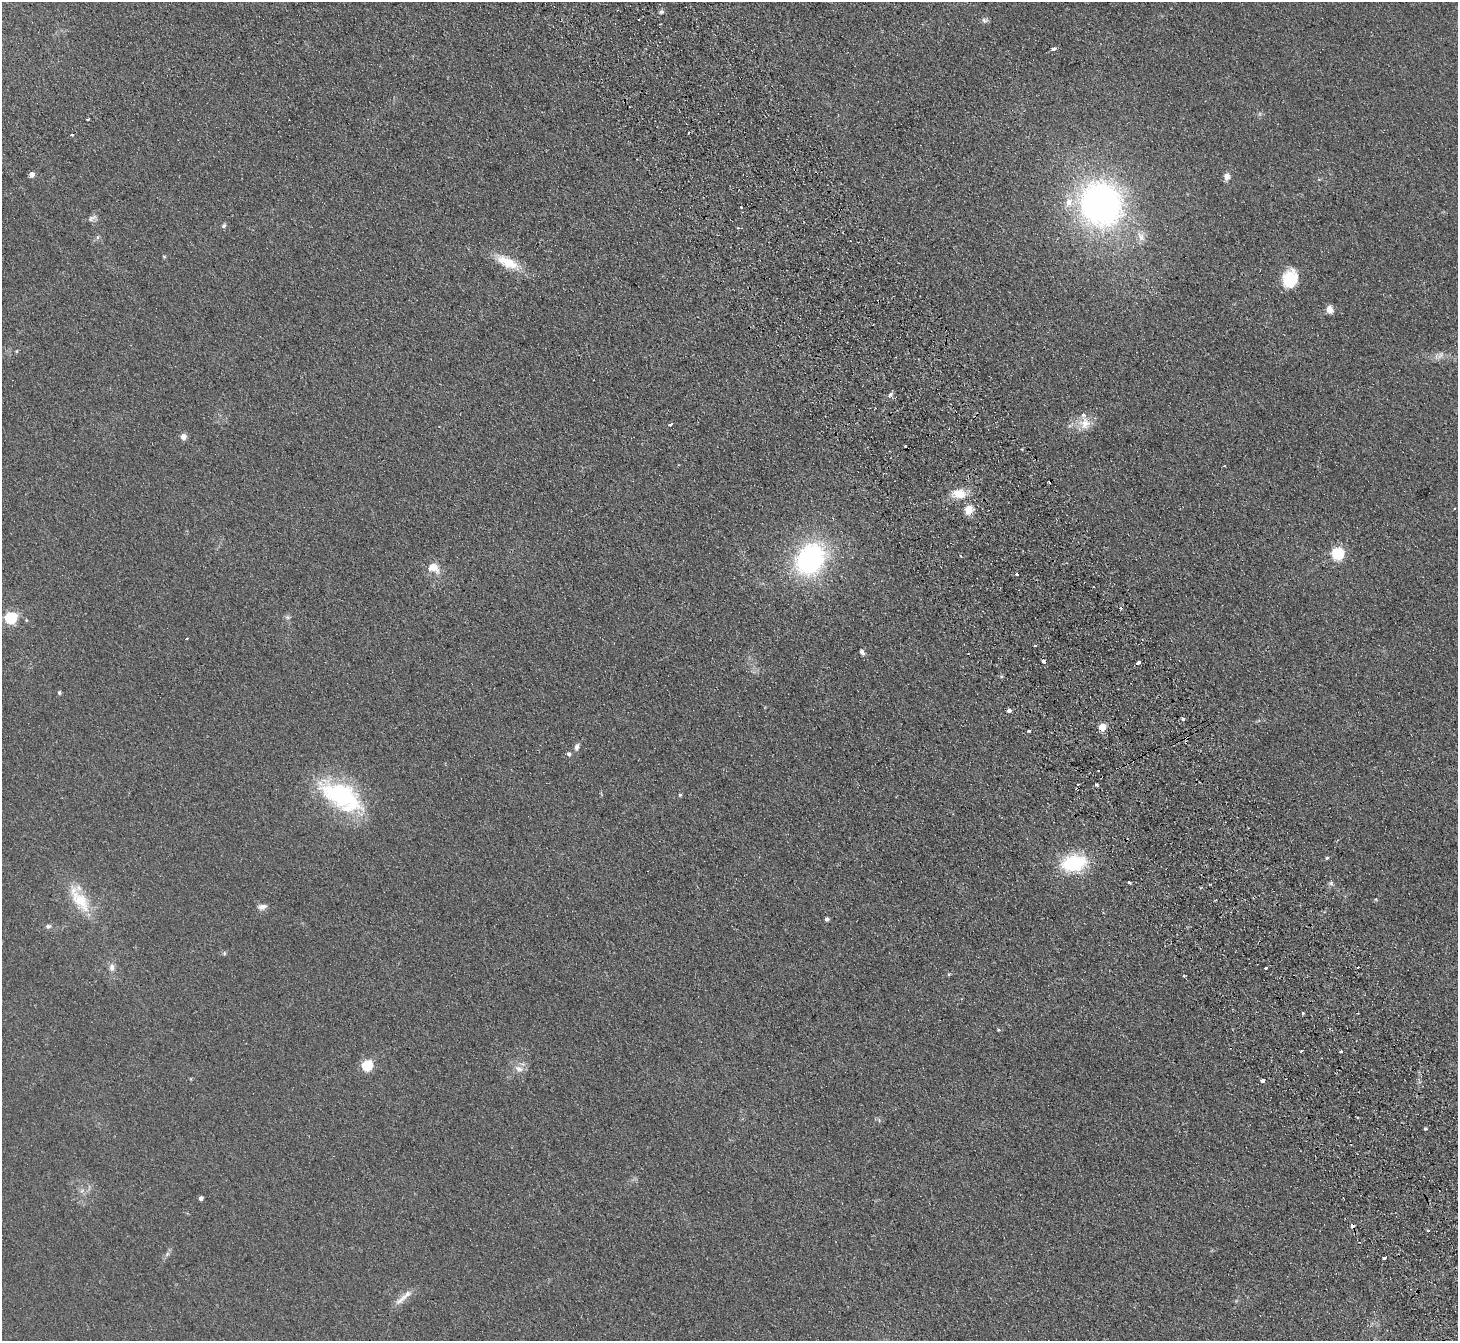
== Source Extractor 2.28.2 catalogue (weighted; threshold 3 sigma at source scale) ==
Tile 6 of 4 x 4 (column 2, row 2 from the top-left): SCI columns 1508-2963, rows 2874-4212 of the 5926 x 5882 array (HDU 1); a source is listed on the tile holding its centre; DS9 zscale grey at full resolution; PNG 1460 x 1343 px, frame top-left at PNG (2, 2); no overlay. Shown black and unused: <1% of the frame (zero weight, under 2 of 3 exposures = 3% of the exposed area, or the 3 px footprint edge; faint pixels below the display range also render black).
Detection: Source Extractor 2.28.2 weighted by HDU 2 'WHT'; one run over the whole footprint, this tile lists its part. Background 0.106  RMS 0.012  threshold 0.0521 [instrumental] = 3 sigma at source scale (4.5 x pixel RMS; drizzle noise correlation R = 1.50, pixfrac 1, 0.05/0.05 arcsec/px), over >= 5 px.
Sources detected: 89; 10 cosmic-ray / hot-pixel residue — not listed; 2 inside a brighter listed object's ellipse — not listed separately; the other 77 listed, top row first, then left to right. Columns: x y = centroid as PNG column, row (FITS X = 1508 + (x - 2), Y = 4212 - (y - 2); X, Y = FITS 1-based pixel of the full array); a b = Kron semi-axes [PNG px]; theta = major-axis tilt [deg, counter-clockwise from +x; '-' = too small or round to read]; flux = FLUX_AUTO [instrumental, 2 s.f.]
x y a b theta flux
661 12 6 5 - 2.2
984 20 9 7 -14 3
1054 49 5 3 - 6.4
88 119 4 2 - 1.6
32 174 4 4 - 7.6
1227 176 8 6 84 6.8
1101 204 42 38 -61 390
741 207 3 2 - 2
92 218 14 6 31 4.1
223 226 7 5 48 2.3
738 228 3 2 - 1.1
98 237 6 4 70 1.7
1141 237 15 8 -59 8
164 257 4 4 - 1.1
507 262 31 12 -26 30
1290 279 21 16 74 32
1330 309 9 7 -66 7.2
1440 355 11 6 49 4.7
891 394 7 6 - 2.9
1085 423 17 16 - 16
670 424 4 3 - 4.3
183 436 5 4 - 13
905 446 3 3 - 3.1
959 494 17 11 -10 18
969 509 10 8 74 15
1338 553 6 6 - 150
810 559 31 24 57 190
433 568 17 12 -31 14
1017 574 3 3 - 8
1093 587 3 2 - 1.4
287 617 8 4 -1 2.1
11 618 6 5 - 140
26 620 4 4 - 1.2
187 638 3 3 - 2.6
1035 646 3 2 - 1.4
862 652 9 5 -56 2.9
1043 661 4 3 - 5.8
1138 663 4 3 - 8.3
59 693 6 4 -90 1.6
1009 711 3 3 - 9.9
1183 718 5 3 - 2
1102 727 5 5 - 27
1028 731 3 3 - 1.7
576 747 9 6 72 4.3
569 754 5 5 - 2.9
1097 785 3 3 - 2.2
1077 789 3 2 - 1.2
680 795 5 4 - 1.6
341 796 55 26 -31 130
1327 858 5 4 - 1.6
1074 863 24 16 10 74
1129 882 3 3 - 13
1331 883 6 6 - 2.3
80 899 40 16 -60 41
262 907 12 7 12 5.4
827 919 4 4 - 2.4
48 926 8 5 8 2.7
224 953 6 4 90 1.4
112 967 11 8 83 5.7
1266 967 3 3 - 5.8
949 974 5 4 - 1.2
1184 976 3 2 - 1.6
1303 1013 4 3 - 1.3
998 1029 3 3 - 1.3
1302 1051 3 3 - 4
1341 1051 3 3 - 3.1
367 1065 5 5 - 97
519 1069 13 8 -21 7.4
1262 1080 3 3 - 7.4
1425 1129 3 3 - 3.3
82 1190 7 4 20 2.4
201 1198 4 4 - 5.3
1352 1226 4 3 - 8.4
1428 1230 3 3 - 2.7
167 1254 7 4 71 2.2
1384 1258 5 3 - 3.2
402 1298 26 7 40 10
Overlapping masked pixels (flux is a lower limit): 3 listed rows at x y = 1138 663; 1077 789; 1352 1226